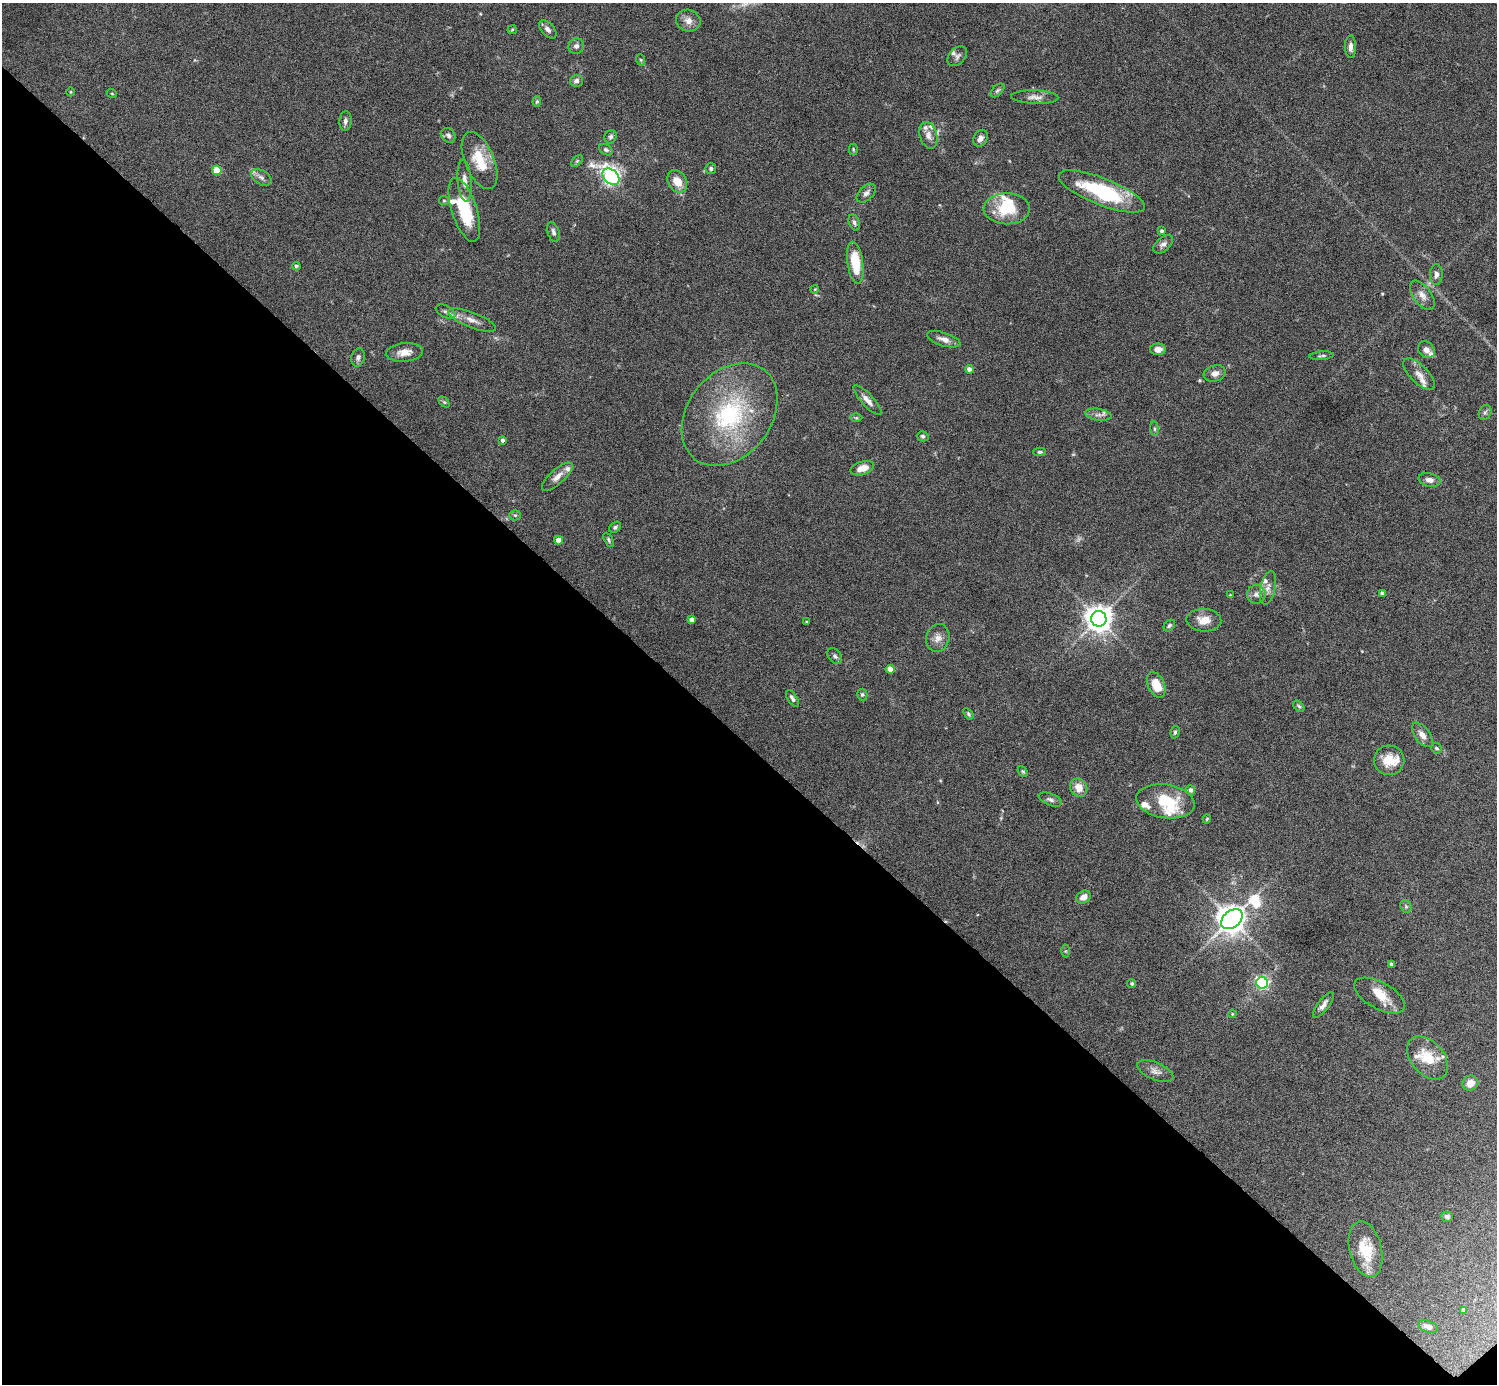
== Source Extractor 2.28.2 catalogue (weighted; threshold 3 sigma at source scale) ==
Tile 14 of 4 x 4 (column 2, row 4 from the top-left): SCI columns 1499-2993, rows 300-1681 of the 5985 x 5985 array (HDU 1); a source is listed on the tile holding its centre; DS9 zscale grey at full resolution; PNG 1499 x 1386 px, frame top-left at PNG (2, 3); each listed source drawn as its Kron ellipse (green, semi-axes under 4 px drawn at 4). Shown black and unused: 46% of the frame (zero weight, under 6 of 12 exposures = <1% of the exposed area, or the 3 px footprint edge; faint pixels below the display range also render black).
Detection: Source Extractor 2.28.2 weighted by HDU 2 'WHT'; one run over the whole footprint, this tile lists its part. Background 0.0755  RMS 0.0035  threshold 0.0144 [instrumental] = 3 sigma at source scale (4.09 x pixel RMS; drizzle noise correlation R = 1.36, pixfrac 0.8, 0.05/0.05 arcsec/px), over >= 5 px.
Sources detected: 129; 1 too faint to see at this stretch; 1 inside a brighter object's white glare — neither listed nor drawn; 13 inside a brighter listed object's ellipse — not listed separately; the other 114 listed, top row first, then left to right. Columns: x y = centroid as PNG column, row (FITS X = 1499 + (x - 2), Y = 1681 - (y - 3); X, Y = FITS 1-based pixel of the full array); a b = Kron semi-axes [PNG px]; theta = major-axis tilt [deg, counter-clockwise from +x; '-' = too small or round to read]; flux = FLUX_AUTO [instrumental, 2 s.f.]
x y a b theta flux
688 21 12 10 -20 2.4
548 29 11 6 -48 1.4
512 30 5 4 - 0.34
576 46 8 7 - 1.3
1350 47 11 5 -89 1.7
957 56 11 8 47 1.1
641 60 6 3 -71 0.4
576 81 6 6 - 1.2
997 90 8 5 45 0.66
70 92 4 3 - 0.28
112 94 5 3 - 0.28
1035 97 23 6 -2 2.3
537 101 5 4 - 0.45
345 121 10 6 85 1.2
448 135 8 6 -52 0.9
928 135 13 8 -74 2
611 137 7 6 - 0.81
980 138 9 7 62 1.5
853 149 6 4 -89 0.45
606 150 7 5 -31 0.73
480 161 30 14 -67 9.7
577 161 7 4 45 0.51
711 168 5 5 - 0.67
217 170 5 4 - 9.8
261 177 11 7 -32 1.4
611 177 10 6 -43 110
464 181 21 7 -85 2.4
677 181 12 9 -56 4.7
1102 191 46 13 -22 26
866 193 11 7 45 1.4
444 201 5 4 - 0.43
1007 209 23 15 -1 12
464 210 33 12 -72 15
854 222 8 5 -69 0.9
1162 231 4 4 - 0.71
553 232 10 5 -73 1.1
1163 244 12 6 40 1.3
855 263 21 8 -82 11
296 266 4 4 - 0.54
1436 274 10 6 89 1.3
815 289 4 3 - 0.32
1422 295 17 9 -54 2.4
445 311 10 6 -26 1.1
472 320 25 7 -21 3.1
944 339 17 6 -17 2.3
1158 349 8 6 1 2.3
1426 350 9 7 -44 2.3
404 352 19 9 6 3.3
1321 356 12 3 5 0.67
358 357 9 6 76 1.1
969 369 4 4 - 1.5
1215 373 11 8 17 2.1
1419 374 20 9 -45 2.8
867 400 19 6 -47 2.4
444 402 6 4 -44 0.43
1485 412 8 6 66 0.8
730 415 56 41 52 40
1098 415 13 6 -9 1.5
856 418 6 4 -1 0.47
1154 429 7 4 -82 0.51
923 436 6 5 - 0.67
503 440 4 4 - 0.84
1040 452 6 4 1 0.52
862 468 12 6 17 3.4
557 477 19 7 42 2.4
1429 480 11 6 -12 1.8
515 515 5 5 - 0.48
615 527 7 4 38 0.64
558 540 4 4 - 2.9
609 540 8 4 -62 0.51
1268 588 17 7 77 2.1
1382 593 4 3 - 0.92
1256 594 9 9 - 1.5
1230 595 3 3 - 0.28
1099 619 8 8 - 400
692 620 4 4 - 1.5
1204 620 17 11 -3 4.1
807 622 3 3 - 0.43
1169 626 6 5 - 0.55
938 638 14 11 76 2.5
835 656 9 6 -51 0.81
890 669 4 4 - 4.5
1156 685 13 8 -65 6.5
862 695 6 5 - 0.52
792 698 9 4 -55 0.92
1299 706 7 4 -49 0.5
968 714 6 3 -54 0.48
1175 732 6 4 75 0.51
1422 735 14 7 -53 2.4
1436 748 6 5 - 0.56
1389 760 15 15 - 6.1
1023 771 6 4 -48 0.44
1079 788 9 8 - 3.8
1190 790 5 4 - 1.2
1050 799 12 5 -22 1.1
1166 801 29 16 -8 14
1207 819 4 4 - 0.32
1083 897 7 6 - 2.4
1406 906 7 5 -69 0.58
1232 919 12 8 39 500
1066 951 6 4 89 0.37
1391 964 3 3 - 0.62
1262 983 6 5 - 66
1132 984 4 4 - 0.55
1379 996 28 13 -29 5.9
1323 1005 15 5 53 1.7
1232 1014 4 4 - 0.27
1427 1058 25 16 -49 8.5
1155 1071 19 8 -23 2.2
1470 1083 8 7 - 2.9
1447 1217 6 5 - 0.78
1366 1249 28 16 -76 9.2
1464 1310 4 4 - 1.1
1428 1327 10 5 -20 1.5